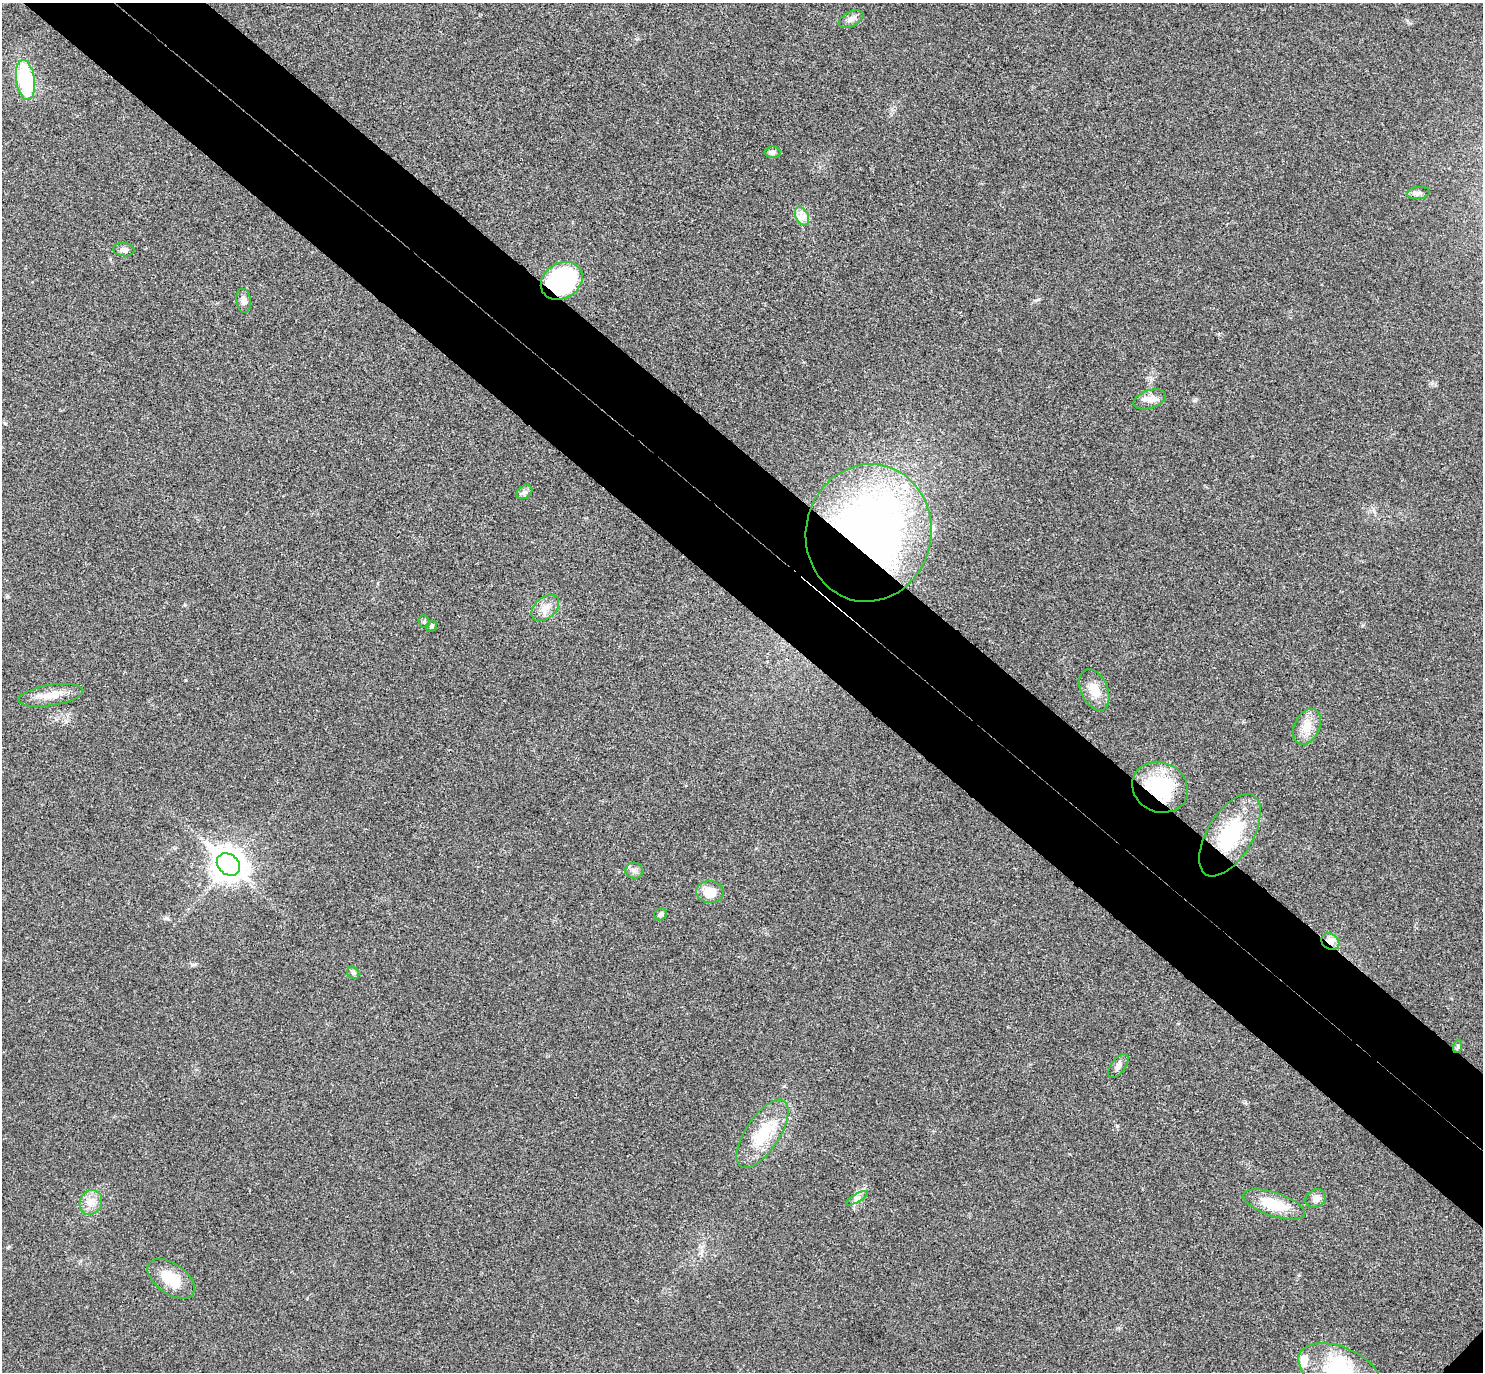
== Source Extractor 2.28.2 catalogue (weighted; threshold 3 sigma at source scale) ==
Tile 11 of 4 x 4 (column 3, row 3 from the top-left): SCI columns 3006-4486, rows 1571-2940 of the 6013 x 6020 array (HDU 1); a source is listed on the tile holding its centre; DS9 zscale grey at full resolution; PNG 1485 x 1374 px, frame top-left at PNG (2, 3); each listed source drawn as its Kron ellipse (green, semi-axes under 4 px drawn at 4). Shown black and unused: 10% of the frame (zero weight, under 3 of 4 exposures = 6% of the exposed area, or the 3 px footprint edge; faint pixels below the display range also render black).
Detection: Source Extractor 2.28.2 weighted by HDU 2 'WHT'; one run over the whole footprint, this tile lists its part. Background 0.0295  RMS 0.0047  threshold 0.0214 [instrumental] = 3 sigma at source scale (4.5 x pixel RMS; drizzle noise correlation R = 1.50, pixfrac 1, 0.05/0.05 arcsec/px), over >= 5 px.
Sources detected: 36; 2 inside a brighter listed object's ellipse — not listed separately; the other 34 listed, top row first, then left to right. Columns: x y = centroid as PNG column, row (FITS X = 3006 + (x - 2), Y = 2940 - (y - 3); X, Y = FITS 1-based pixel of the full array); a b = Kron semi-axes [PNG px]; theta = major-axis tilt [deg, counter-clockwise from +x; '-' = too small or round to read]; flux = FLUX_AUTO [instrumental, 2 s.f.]
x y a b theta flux
851 19 13 7 26 2.6
25 80 20 9 -82 38
773 152 8 5 -4 1.4
1418 193 11 6 5 1.7
802 216 10 6 -65 2.6
124 250 10 6 -6 1.9
562 281 22 17 31 74
244 301 12 7 -82 2.9
1150 399 17 9 18 3.7
525 492 8 6 34 1.5
869 533 69 63 79 270
545 608 16 10 41 4.5
424 622 6 5 - 0.89
431 627 6 5 - 0.92
1094 690 22 13 -66 7.6
51 695 32 10 9 7.5
1307 727 19 12 63 7
1160 787 28 25 -26 31
1230 835 46 22 59 35
228 864 13 10 -41 710
634 871 9 8 - 2
710 892 13 11 -5 7.9
660 914 7 6 - 1.5
1330 941 9 7 -34 4.5
353 973 7 5 -42 0.97
1458 1046 7 4 72 0.82
1118 1066 14 7 53 2.4
762 1134 39 17 56 19
857 1198 12 4 30 1.6
1316 1199 11 8 30 2.9
91 1202 13 11 62 4.4
1274 1204 32 11 -19 15
171 1279 27 15 -35 13
1340 1371 43 24 -23 33
Overlapping masked pixels (flux is a lower limit): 4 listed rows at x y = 562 281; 869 533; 1160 787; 1330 941
Isophote crosses this tile's border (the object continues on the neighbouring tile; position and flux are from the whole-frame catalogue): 1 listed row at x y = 1340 1371
Unlisted compact peaks at least as high as the median listed source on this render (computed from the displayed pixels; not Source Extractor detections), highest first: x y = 1117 1126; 192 965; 1036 300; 185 605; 1432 383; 185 680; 1407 20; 1195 400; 110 259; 1374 511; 1363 625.